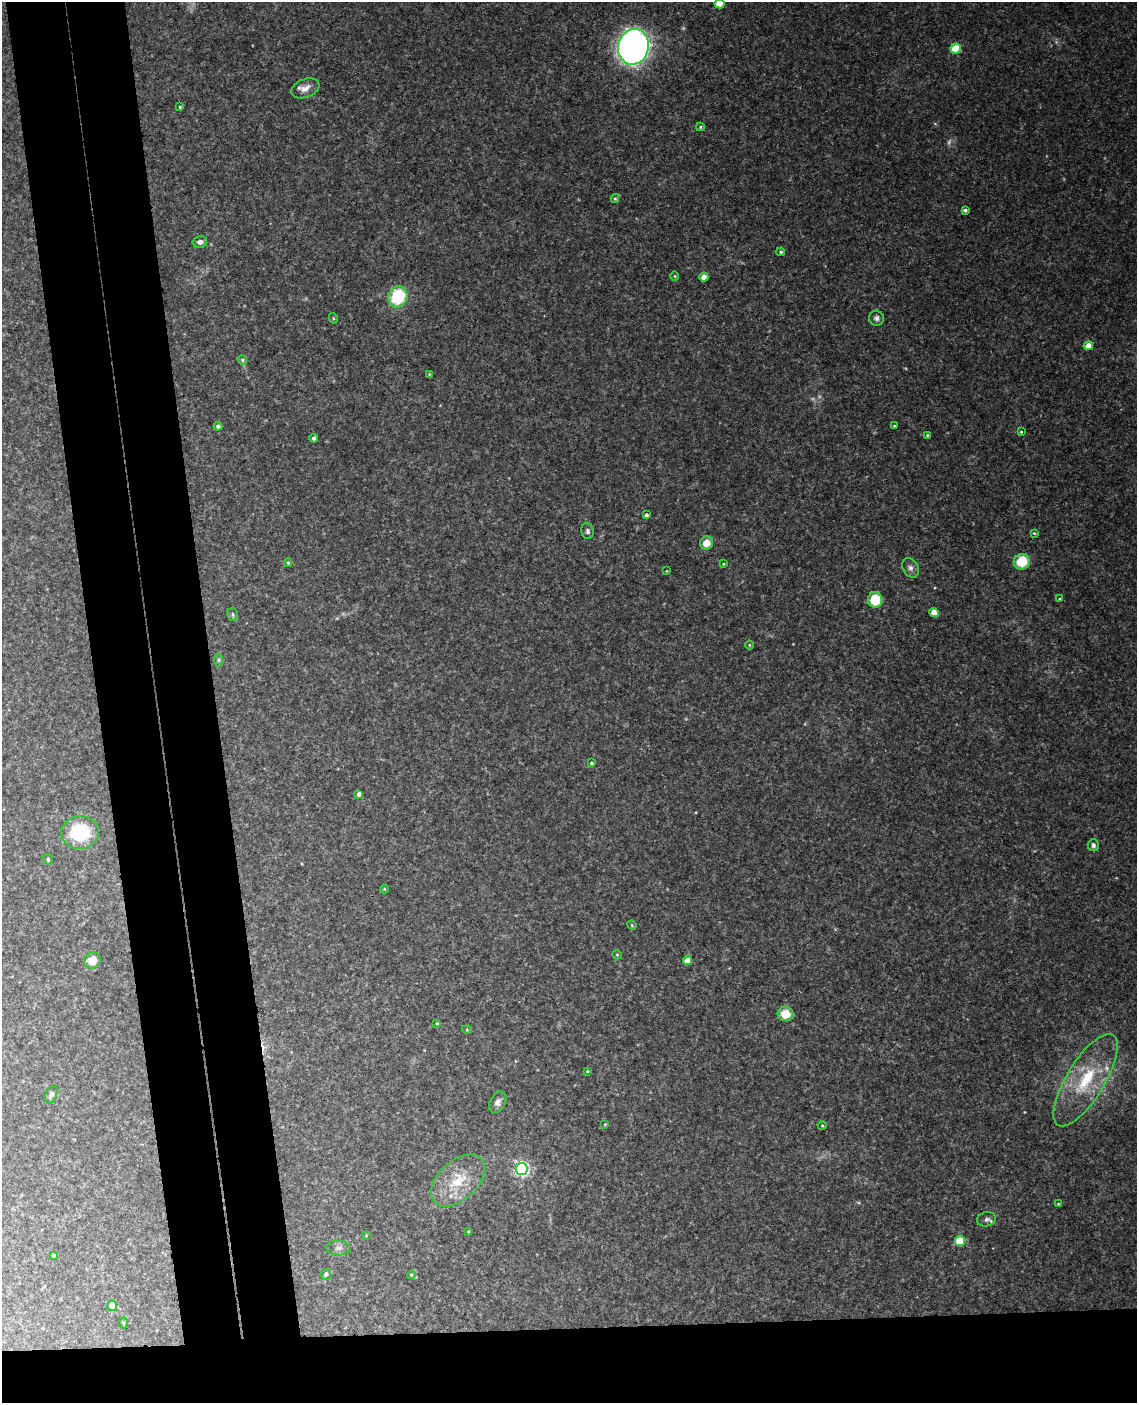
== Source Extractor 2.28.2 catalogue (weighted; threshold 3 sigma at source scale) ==
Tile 11 of 4 x 3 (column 3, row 3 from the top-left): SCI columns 2328-3462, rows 241-1641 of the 4653 x 4581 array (HDU 1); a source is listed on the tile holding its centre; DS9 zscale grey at full resolution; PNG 1139 x 1405 px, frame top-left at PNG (2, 2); each listed source drawn as its Kron ellipse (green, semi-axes under 4 px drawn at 4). Shown black and unused: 15% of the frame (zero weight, under 3 of 4 exposures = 6% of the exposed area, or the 3 px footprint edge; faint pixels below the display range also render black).
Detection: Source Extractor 2.28.2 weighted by HDU 2 'WHT'; one run over the whole footprint, this tile lists its part. Background 0.0683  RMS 0.0062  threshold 0.0279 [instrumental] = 3 sigma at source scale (4.5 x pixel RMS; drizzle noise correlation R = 1.50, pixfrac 1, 0.05/0.05 arcsec/px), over >= 5 px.
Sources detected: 76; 4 too faint to see at this stretch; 1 cosmic-ray / hot-pixel residue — neither listed nor drawn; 1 inside a brighter listed object's ellipse — not listed separately; the other 70 listed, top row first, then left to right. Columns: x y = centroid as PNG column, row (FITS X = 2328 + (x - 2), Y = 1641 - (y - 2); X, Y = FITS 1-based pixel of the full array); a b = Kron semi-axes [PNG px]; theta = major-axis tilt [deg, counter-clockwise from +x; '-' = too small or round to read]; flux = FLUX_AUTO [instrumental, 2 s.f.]
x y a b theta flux
719 4 5 4 - 20
633 47 18 15 75 330
956 49 5 5 - 26
305 88 15 9 21 5.1
180 107 4 3 - 0.58
700 127 4 4 - 0.71
615 199 4 4 - 0.8
965 210 4 3 - 1.4
200 242 7 5 12 2.8
781 252 4 4 - 0.88
675 276 4 3 - 0.51
704 277 4 4 - 6.5
398 297 11 9 69 40
333 318 5 3 - 0.63
876 318 7 7 - 2
1088 346 4 4 - 11
242 360 5 4 - 0.78
429 374 4 3 - 0.44
218 426 4 4 - 1.6
894 426 3 3 - 0.54
1021 432 4 3 - 0.67
927 435 4 3 - 0.58
314 438 4 4 - 1.5
646 515 4 3 - 1.6
587 531 8 6 -77 1.7
1034 533 3 3 - 0.62
707 543 7 6 - 7
1022 562 8 7 - 20
288 563 4 4 - 0.87
723 564 3 3 - 0.56
910 568 10 7 -57 2.7
667 571 4 3 - 0.44
1060 599 3 3 - 0.58
875 600 7 7 - 19
934 613 4 4 - 8.4
233 614 6 5 - 1.3
749 645 4 3 - 0.51
219 660 7 4 90 1.1
591 763 4 3 - 0.88
359 794 4 4 - 2.8
80 832 19 16 5 38
1093 845 6 5 - 1.9
48 859 5 4 - 1.1
384 889 4 4 - 0.56
632 925 5 4 - 0.66
617 955 5 4 - 0.73
92 960 8 8 - 6.7
687 961 4 4 - 9.7
785 1014 8 7 - 13
437 1023 3 3 - 0.57
467 1030 5 3 - 0.5
587 1071 4 3 - 0.57
1086 1080 53 19 59 41
51 1095 9 5 67 1.9
498 1102 12 7 61 2.8
605 1124 4 3 - 0.44
822 1126 4 4 - 0.6
522 1169 6 6 - 170
458 1181 32 19 43 23
1058 1204 3 2 - 0.46
986 1219 9 7 12 2.2
468 1231 3 3 - 0.56
366 1235 3 3 - 0.53
960 1241 5 5 - 25
338 1248 12 7 -2 2.8
53 1255 3 3 - 1.4
326 1274 5 5 - 2.1
411 1275 4 3 - 0.68
112 1306 5 5 - 4.9
123 1323 5 3 - 0.72
Isophote crosses this tile's border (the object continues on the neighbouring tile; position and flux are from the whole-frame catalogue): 1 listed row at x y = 719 4